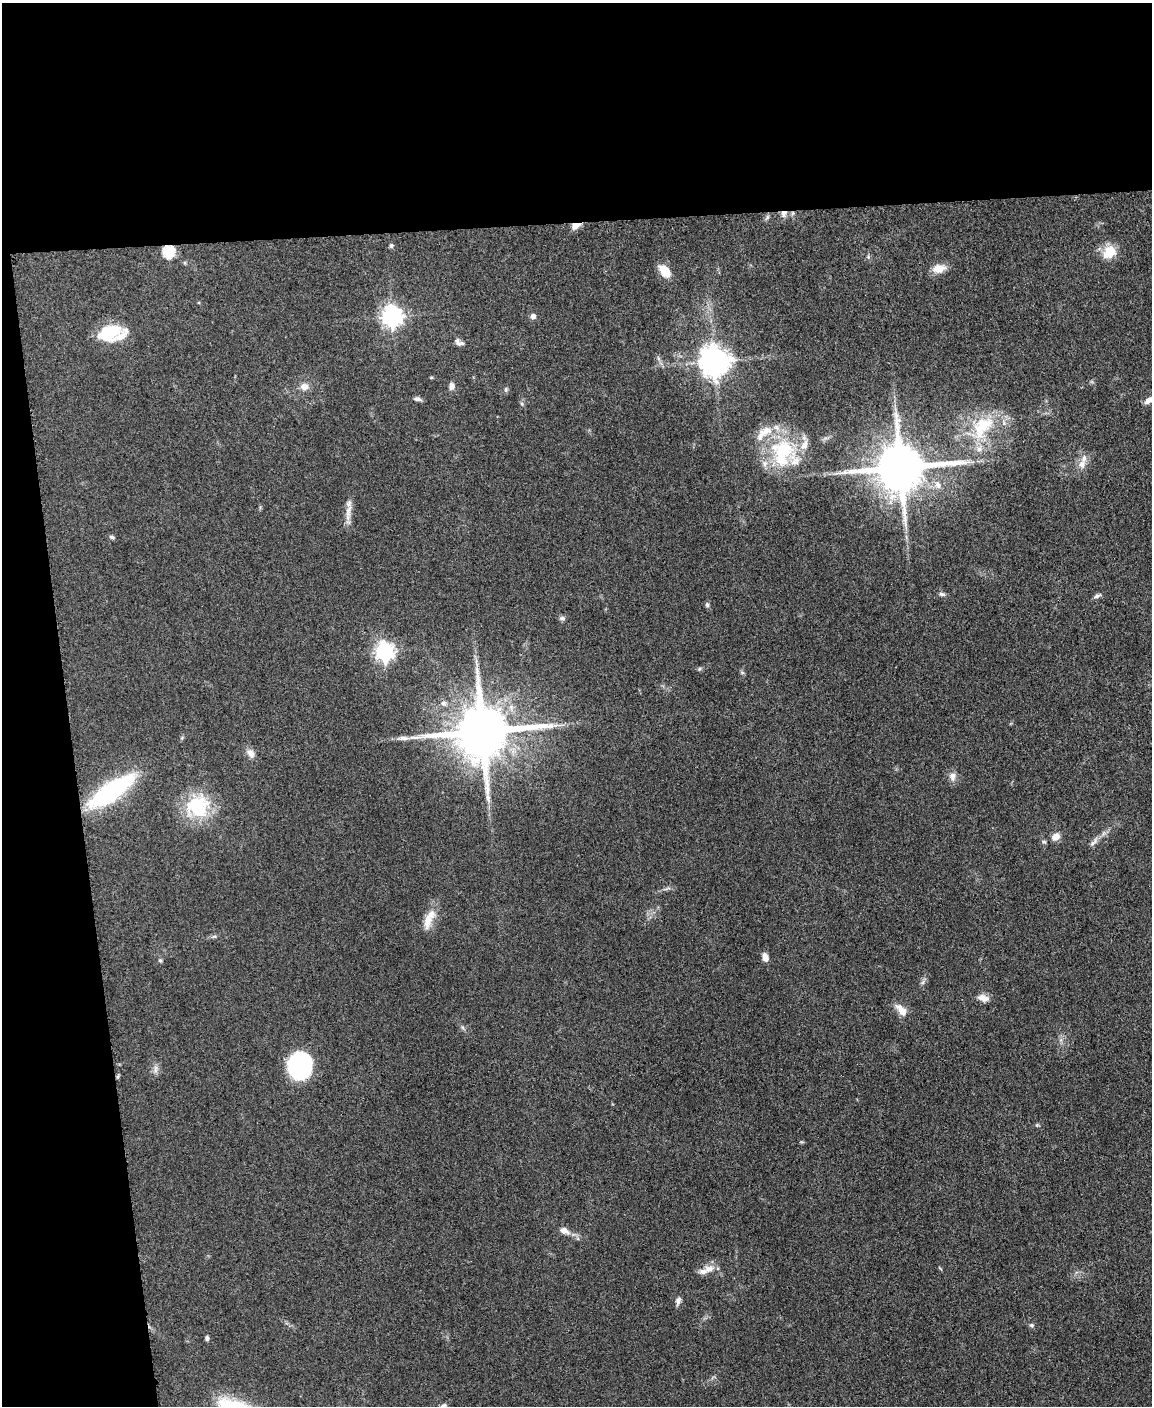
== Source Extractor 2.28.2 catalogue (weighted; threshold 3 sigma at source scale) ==
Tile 1 of 4 x 3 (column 1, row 1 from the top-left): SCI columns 5-1154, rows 3054-4457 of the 4611 x 4593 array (HDU 1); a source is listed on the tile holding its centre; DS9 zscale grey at full resolution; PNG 1154 x 1408 px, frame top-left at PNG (2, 3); no overlay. Shown black and unused: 21% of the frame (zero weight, under 3 of 5 exposures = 1% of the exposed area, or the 3 px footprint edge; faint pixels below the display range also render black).
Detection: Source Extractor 2.28.2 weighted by HDU 2 'WHT'; one run over the whole footprint, this tile lists its part. Background 0.0653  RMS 0.0062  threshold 0.0278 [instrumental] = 3 sigma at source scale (4.5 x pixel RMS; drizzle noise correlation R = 1.50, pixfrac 1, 0.05/0.05 arcsec/px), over >= 5 px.
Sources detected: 63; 8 inside a brighter listed object's ellipse — not listed separately; the other 55 listed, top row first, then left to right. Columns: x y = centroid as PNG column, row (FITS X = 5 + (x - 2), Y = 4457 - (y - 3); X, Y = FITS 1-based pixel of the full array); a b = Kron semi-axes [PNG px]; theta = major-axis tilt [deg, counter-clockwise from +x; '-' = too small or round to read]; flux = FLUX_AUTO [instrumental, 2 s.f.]
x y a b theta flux
784 213 7 6 - 3.3
576 225 11 6 20 4.9
391 246 6 5 - 1.2
168 252 6 6 - 65
1109 252 14 12 42 13
939 269 16 10 7 7.1
665 271 15 9 -52 11
392 316 8 7 - 350
533 316 6 6 - 2.5
109 333 27 15 18 25
461 343 13 6 0 2.5
714 361 9 9 - 910
452 386 9 7 83 2.7
304 387 11 10 - 4.1
506 390 8 4 82 1.1
418 399 11 5 -13 1.7
1148 400 10 5 38 3.1
522 404 6 4 -71 0.88
982 427 38 22 53 33
783 450 34 25 -9 43
1082 465 12 9 69 4.4
900 468 14 13 - 3700
938 485 11 7 -58 3.5
348 511 24 7 75 5.5
112 537 8 5 -16 1.2
942 594 8 5 -8 1.4
1097 596 12 4 24 1.7
707 605 7 5 -88 1.2
562 618 8 6 -8 1.6
384 652 7 7 - 260
699 669 6 4 47 0.85
482 731 16 14 11 4300
403 738 13 6 -3 2.6
251 754 12 9 -63 3.7
952 776 12 8 -82 3.6
111 791 55 17 35 70
198 807 22 21 - 43
1056 837 9 7 33 4.6
1044 842 5 5 - 0.94
1094 842 15 5 51 2.5
429 919 30 11 66 9.2
214 936 6 4 1 1
765 957 9 6 -75 3.9
160 960 5 4 - 0.88
923 982 7 4 71 1.3
983 998 14 8 -19 4.7
902 1010 16 8 -49 6.7
300 1066 23 20 80 77
156 1068 7 6 - 2.2
1037 1125 5 5 - 0.76
564 1231 12 8 -24 4
709 1269 15 10 16 5.5
678 1301 11 6 72 2.3
1031 1325 7 5 -29 1.2
207 1338 5 4 - 1.4
Overlapping masked pixels (flux is a lower limit): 3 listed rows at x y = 784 213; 576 225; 168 252
Isophote crosses this tile's border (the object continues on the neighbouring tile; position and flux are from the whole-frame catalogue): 1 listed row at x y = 1148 400